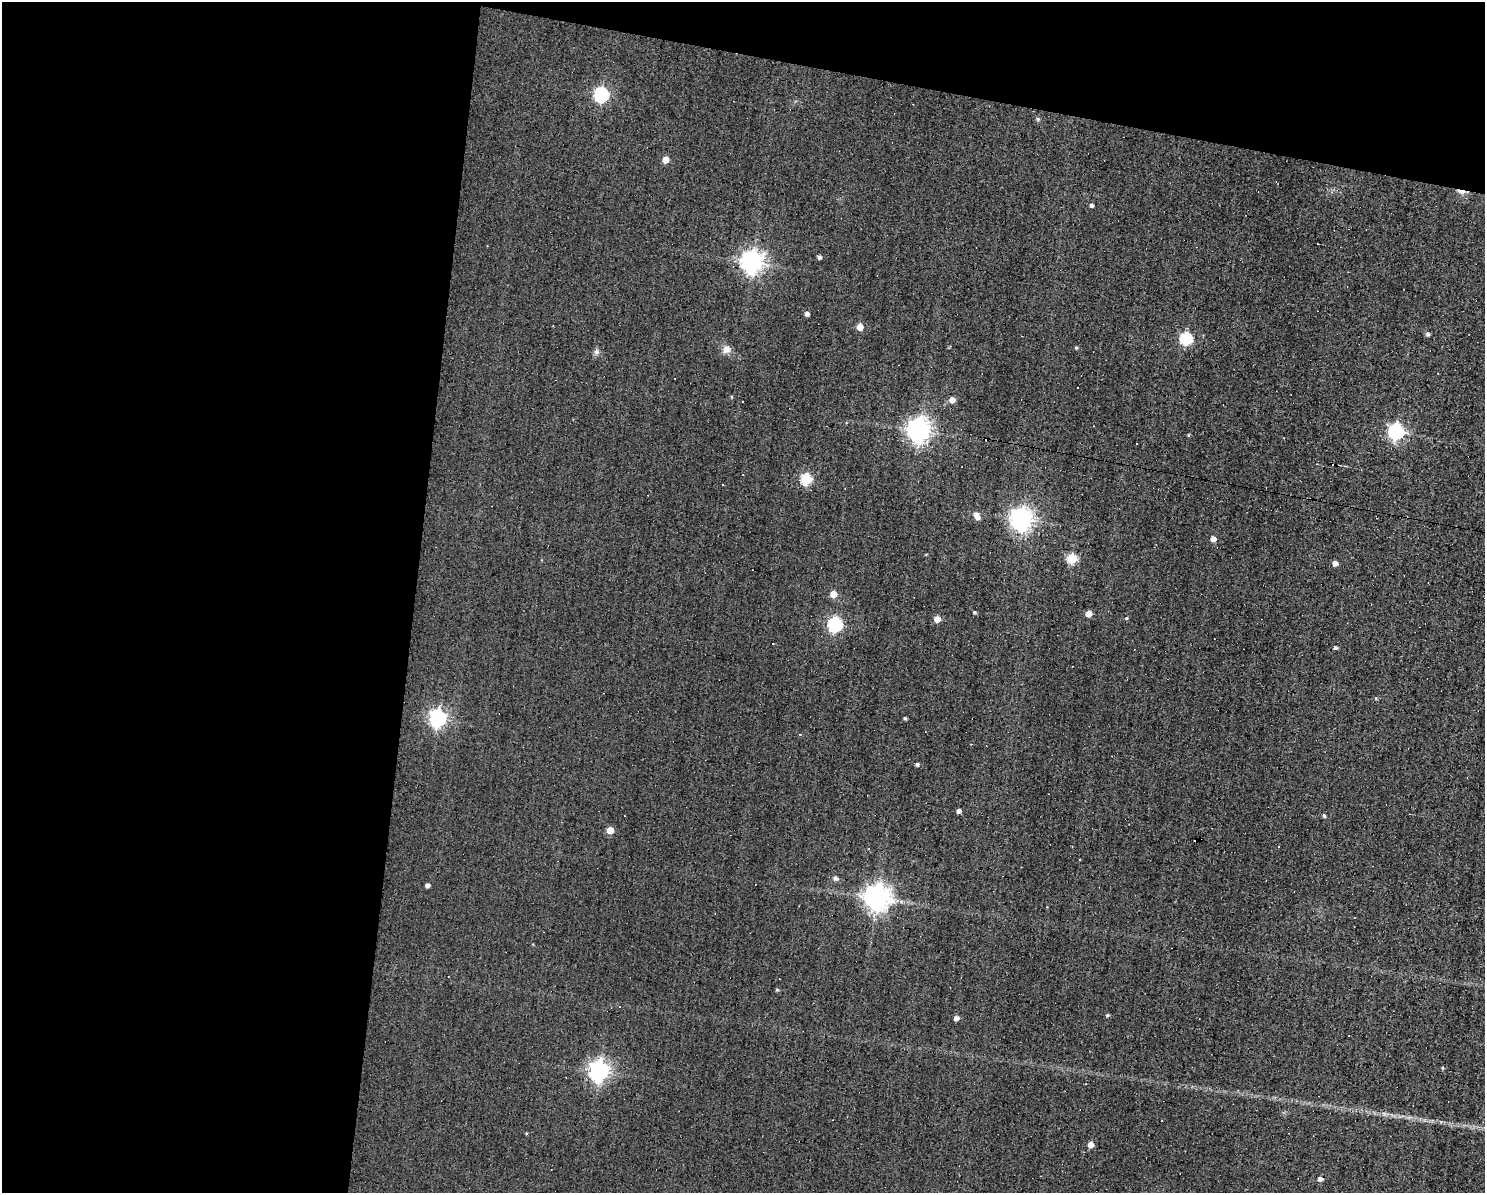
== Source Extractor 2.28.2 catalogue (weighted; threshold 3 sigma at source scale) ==
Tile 1 of 3 x 4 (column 1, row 1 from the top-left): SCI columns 109-1591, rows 3573-4763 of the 4781 x 4763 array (HDU 1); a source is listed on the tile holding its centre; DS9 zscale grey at full resolution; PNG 1487 x 1195 px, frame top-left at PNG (2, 2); no overlay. Shown black and unused: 33% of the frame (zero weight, under 3 of 4 exposures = <1% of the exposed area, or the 3 px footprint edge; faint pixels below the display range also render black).
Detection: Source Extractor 2.28.2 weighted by HDU 2 'WHT'; one run over the whole footprint, this tile lists its part. Background 0.0821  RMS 0.032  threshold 0.142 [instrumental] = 3 sigma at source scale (4.5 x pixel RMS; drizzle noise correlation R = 1.50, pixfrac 1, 0.05/0.05 arcsec/px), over >= 5 px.
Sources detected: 70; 17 cosmic-ray / hot-pixel residue — not listed; the other 53 listed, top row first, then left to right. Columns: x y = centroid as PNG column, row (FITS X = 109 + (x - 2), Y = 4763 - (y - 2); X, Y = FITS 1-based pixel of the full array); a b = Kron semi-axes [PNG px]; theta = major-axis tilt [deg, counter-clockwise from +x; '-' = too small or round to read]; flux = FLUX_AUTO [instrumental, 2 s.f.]
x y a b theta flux
601 94 7 6 - 590
1038 119 5 5 - 4.6
665 160 5 5 - 38
1462 192 13 4 -6 19
1092 205 4 4 - 7.7
819 257 4 4 - 9.2
752 262 8 8 - 2300
807 313 5 5 - 12
860 327 5 5 - 40
1428 334 5 5 - 7.8
1186 338 6 6 - 310
1076 347 4 4 - 3.5
726 349 10 9 - 22
596 352 8 7 - 10
731 397 5 3 - 3.1
952 400 5 5 - 26
918 430 8 8 - 2600
1396 431 7 7 - 810
1188 435 5 3 - 2.9
806 479 6 6 - 230
977 516 9 5 -61 23
1021 519 8 7 - 2300
1213 539 5 5 - 20
1072 558 5 5 - 180
1335 563 4 4 - 21
833 594 5 5 - 42
974 612 4 4 - 4.8
1088 614 5 4 - 38
1126 618 5 4 - 3.9
937 619 5 5 - 28
835 624 6 6 - 550
1335 648 4 4 - 5.8
1376 698 5 3 - 2.9
438 718 7 7 - 1100
905 718 3 3 - 5.7
800 734 4 3 - 2.2
917 764 4 4 - 6.7
959 811 4 4 - 11
1324 816 4 4 - 5.9
610 830 5 5 - 46
835 878 6 5 - 10
427 885 4 4 - 11
877 897 8 8 - 3300
777 990 4 4 - 3.8
619 1006 3 3 - 6.5
1107 1015 4 4 - 5.7
956 1018 5 4 - 17
1442 1068 5 3 - 3.2
599 1071 7 7 - 1800
1161 1120 2 2 - 2.3
526 1133 4 3 - 2.9
1090 1144 5 5 - 28
1320 1178 5 5 - 15
Overlapping masked pixels (flux is a lower limit): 1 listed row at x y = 1462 192